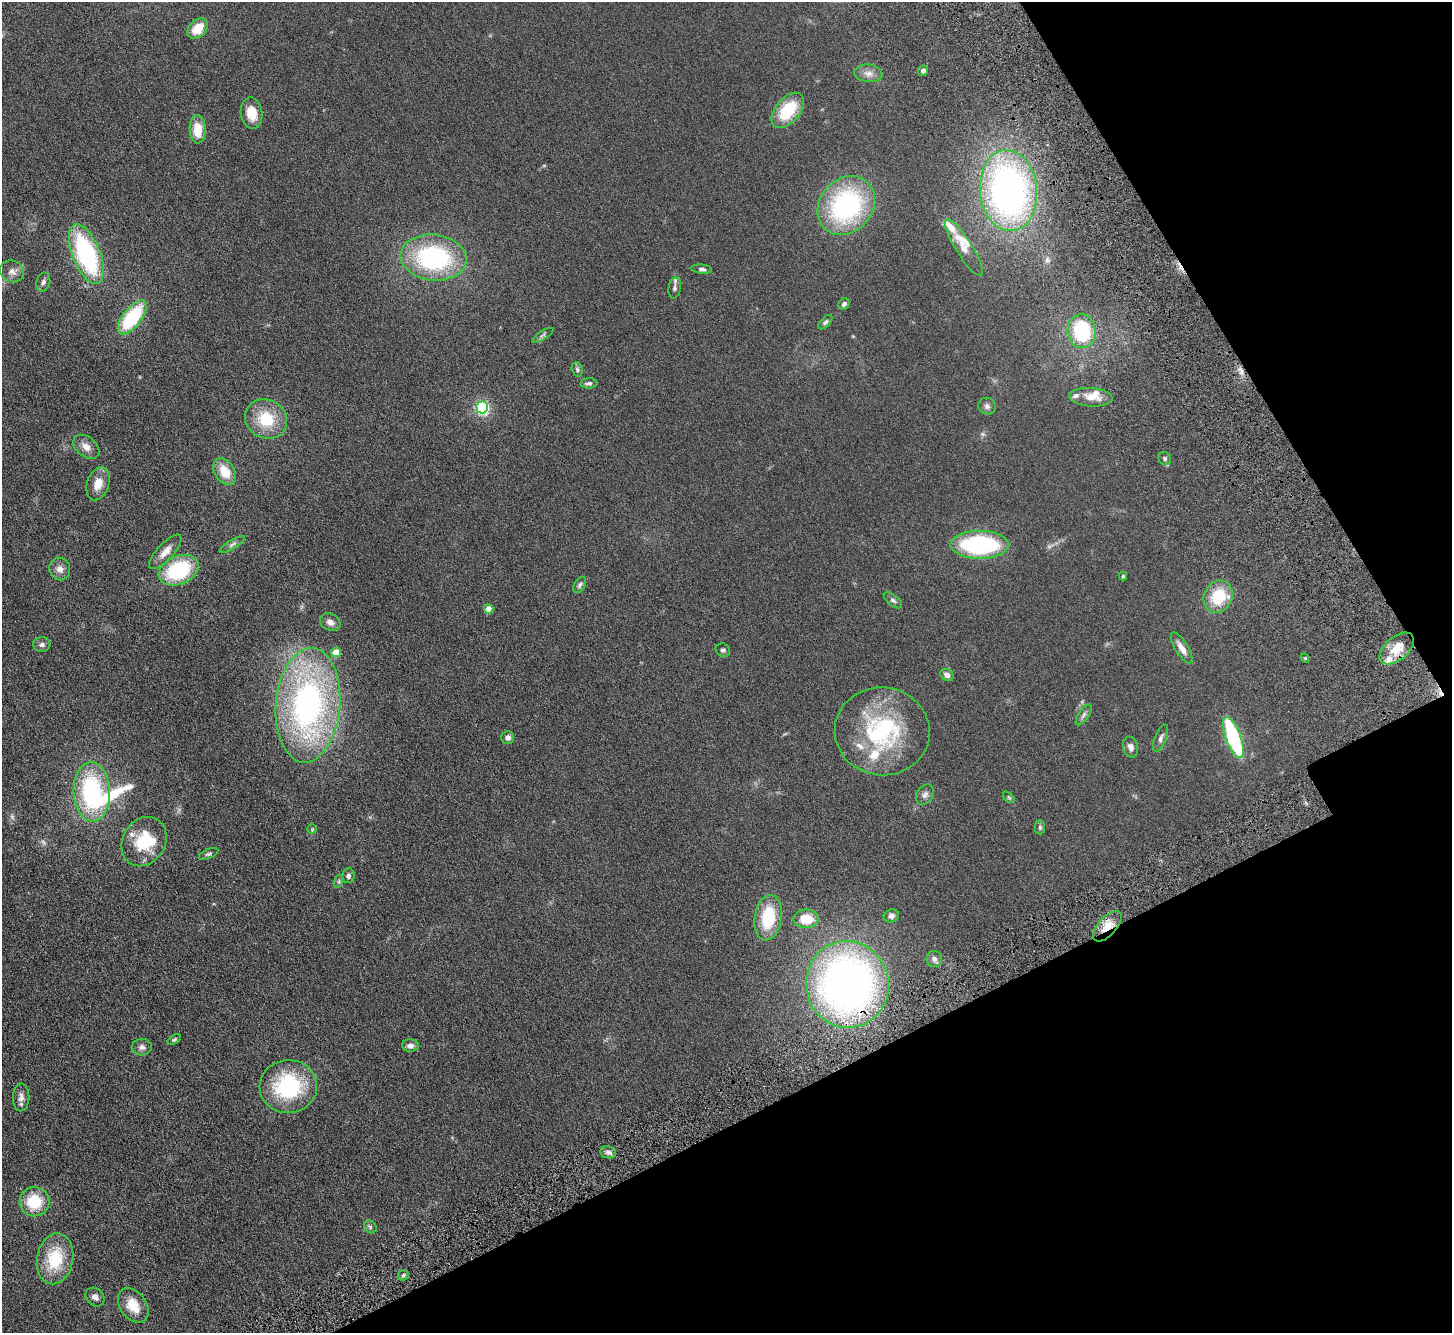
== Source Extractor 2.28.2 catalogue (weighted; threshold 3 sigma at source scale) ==
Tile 12 of 4 x 4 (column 4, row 3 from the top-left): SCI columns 4455-5904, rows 1573-2903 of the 6006 x 5937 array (HDU 1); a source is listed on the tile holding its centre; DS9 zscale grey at full resolution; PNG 1454 x 1335 px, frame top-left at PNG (2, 2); each listed source drawn as its Kron ellipse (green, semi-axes under 4 px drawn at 4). Shown black and unused: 25% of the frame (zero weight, under 4 of 8 exposures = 5% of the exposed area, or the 3 px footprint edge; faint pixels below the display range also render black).
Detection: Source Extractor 2.28.2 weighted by HDU 2 'WHT'; one run over the whole footprint, this tile lists its part. Background 0.0462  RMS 0.0061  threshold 0.025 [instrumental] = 3 sigma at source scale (4.09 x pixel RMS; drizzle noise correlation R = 1.36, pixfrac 0.8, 0.05/0.05 arcsec/px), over >= 5 px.
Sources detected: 92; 1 too faint to see at this stretch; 1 inside a brighter object's white glare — neither listed nor drawn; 8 inside a brighter listed object's ellipse — not listed separately; the other 82 listed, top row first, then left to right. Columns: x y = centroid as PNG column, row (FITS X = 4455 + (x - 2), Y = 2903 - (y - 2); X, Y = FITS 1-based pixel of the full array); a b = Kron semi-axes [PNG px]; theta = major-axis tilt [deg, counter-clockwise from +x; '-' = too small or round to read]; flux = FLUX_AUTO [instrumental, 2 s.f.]
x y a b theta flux
198 29 12 8 45 9.1
923 71 5 4 - 1.6
868 73 14 8 -6 3.4
788 110 20 12 51 19
252 113 16 10 -79 7.2
198 129 14 8 -88 9.9
1008 190 41 28 -85 190
846 206 31 26 48 77
964 248 33 8 -58 6.6
86 254 32 14 -68 68
434 258 33 23 -7 67
702 269 10 4 -6 1.2
12 271 12 10 -23 3.4
43 282 9 6 75 1.5
675 288 11 6 82 1.6
844 304 6 5 - 1.6
132 317 20 9 53 35
825 322 9 4 47 1.1
1082 331 17 14 -86 34
543 335 12 3 31 1.1
577 369 7 5 -75 1
589 383 8 5 3 1.2
1091 397 22 9 -4 6.5
987 406 9 8 - 1.7
482 407 6 6 - 91
266 419 22 19 -29 18
86 447 15 10 -39 3.7
1165 459 7 6 - 1.2
225 472 14 10 -57 9.5
98 484 17 11 71 6.4
232 544 14 4 31 1.6
980 545 29 14 0 63
165 552 22 8 47 4.8
60 569 11 10 - 3.2
179 570 21 14 24 35
1123 576 4 4 - 0.66
580 585 9 5 61 1.1
1218 597 17 14 62 18
893 600 11 5 -39 1.4
489 609 4 4 - 7.1
330 622 11 8 -26 2.8
42 644 9 7 -1 1.7
1182 648 18 6 -58 3.7
1397 648 20 11 40 10
723 650 7 6 - 1.2
336 652 5 4 - 11
1305 658 5 3 - 0.46
947 675 7 5 -35 2.2
308 705 57 32 85 150
1084 715 12 5 57 1.5
882 731 47 44 -6 57
508 737 6 6 - 2.1
1233 737 22 7 -70 57
1161 738 14 6 69 1.9
1131 747 11 7 -73 2.1
92 792 30 18 -87 57
925 795 11 8 57 2
1009 797 7 4 -44 0.63
1040 827 7 5 -90 0.92
312 829 5 4 - 0.55
144 842 26 21 59 21
209 854 10 4 24 1.1
348 876 7 6 - 1.4
339 881 6 4 72 0.8
891 916 7 6 - 1.6
768 918 23 13 82 23
806 919 12 9 -1 12
1107 926 19 9 48 7.4
934 959 8 8 - 1.9
847 984 43 41 -79 260
174 1040 7 4 34 0.74
410 1046 8 6 -1 2.1
142 1047 10 8 1 2
288 1087 29 26 4 45
21 1097 14 8 88 2.6
608 1152 8 6 -10 1.7
34 1202 15 14 - 17
370 1227 7 5 -47 0.94
55 1259 25 18 79 21
403 1275 6 5 - 0.94
95 1297 10 8 -44 2.3
133 1305 19 13 -55 9.6
Overlapping masked pixels (flux is a lower limit): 2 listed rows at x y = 1107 926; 847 984